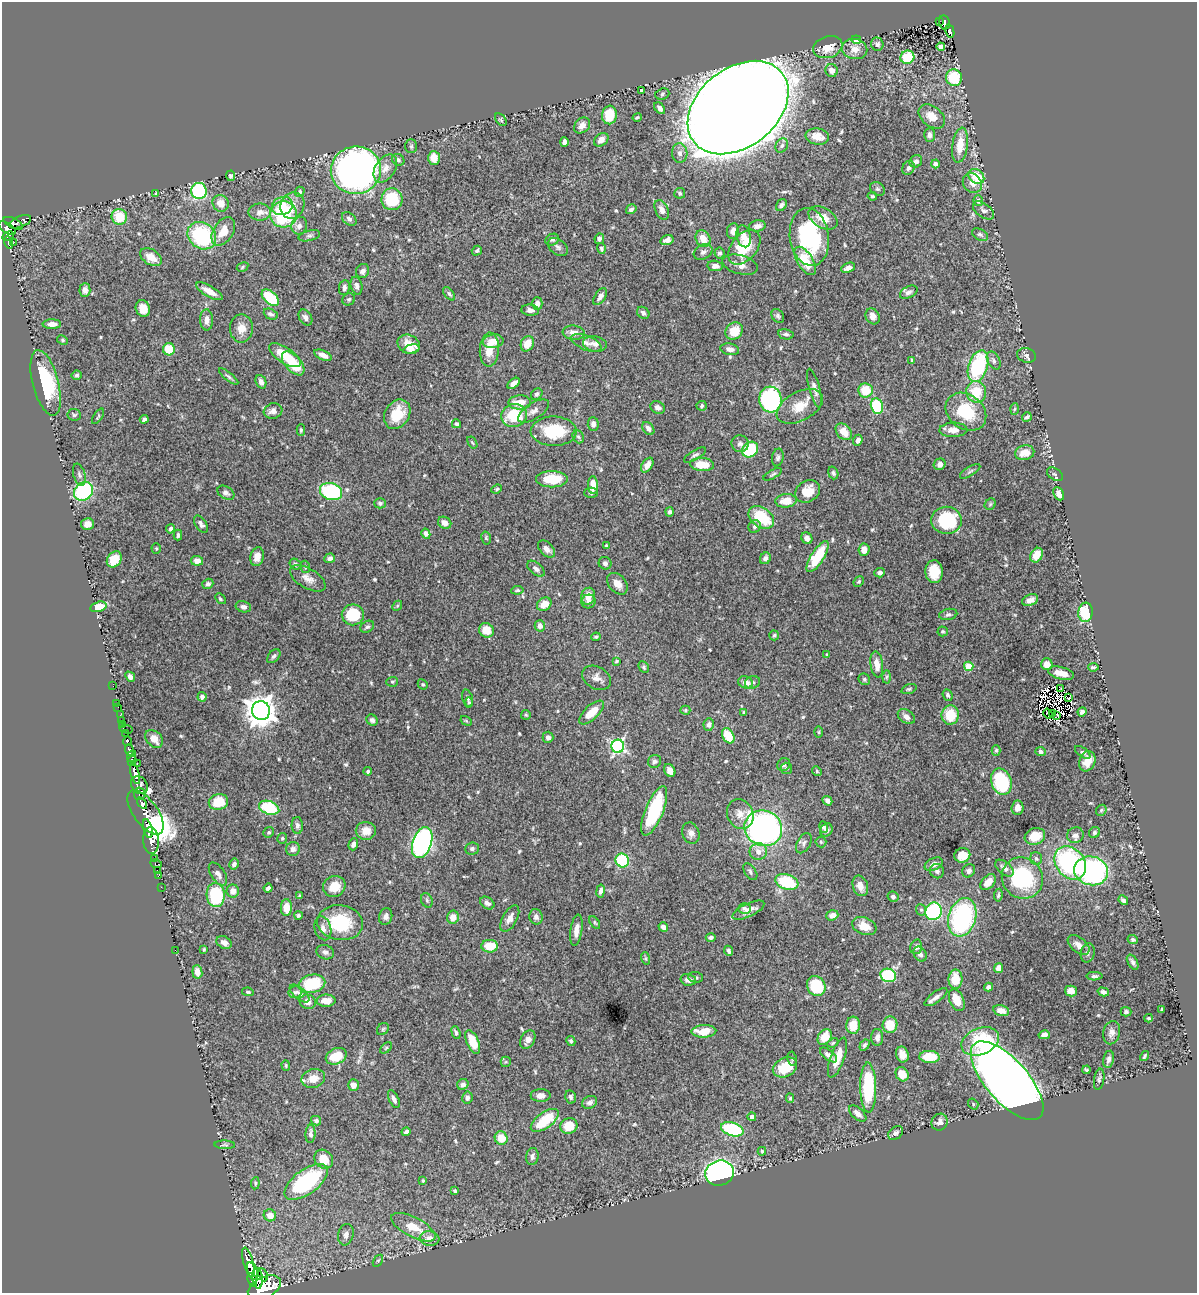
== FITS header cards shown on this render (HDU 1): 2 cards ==
NAXIS1  =                 1195
NAXIS2  =                 1291

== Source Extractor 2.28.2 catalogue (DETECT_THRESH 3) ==
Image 1195 x 1291 px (HDU 1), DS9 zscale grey, 1 PNG px = 1 image px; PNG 1199 x 1295 px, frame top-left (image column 1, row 1291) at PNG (2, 2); each listed source drawn as its Kron ellipse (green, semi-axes under 4 px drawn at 4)
Background 1.39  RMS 0.019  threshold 0.0582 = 3 sigma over >= 5 px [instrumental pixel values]
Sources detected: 572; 5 with non-positive FLUX_AUTO (blend fragments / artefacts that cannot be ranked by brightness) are neither listed nor drawn; of the other 567, the 500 brightest by FLUX_AUTO listed and drawn (67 fainter detections omitted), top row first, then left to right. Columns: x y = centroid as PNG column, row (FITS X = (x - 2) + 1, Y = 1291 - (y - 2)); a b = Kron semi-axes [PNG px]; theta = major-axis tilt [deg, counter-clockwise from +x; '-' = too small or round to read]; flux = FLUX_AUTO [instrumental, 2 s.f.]
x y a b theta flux
939 21 3 2 - 13
944 22 7 5 -78 99
950 31 7 4 -78 91
856 40 4 4 - 34
877 44 6 6 - 3.4
828 47 15 10 18 19
941 47 4 4 - 12
855 49 12 10 -11 12
907 57 7 6 - 55
832 70 6 6 - 7.6
954 78 8 8 - 44
642 91 4 3 - 7.9
662 94 7 5 20 2.3
660 108 7 4 -50 5.6
738 108 56 39 39 7800
609 115 9 7 82 35
932 116 15 10 -38 17
637 117 4 3 - 1.8
501 120 7 4 -49 1.9
582 125 9 7 43 8.9
930 135 7 5 86 5.1
817 137 12 8 -10 16
601 140 8 6 40 7.2
564 142 5 4 - 6
782 145 7 6 - 3.4
960 145 18 7 82 23
411 146 7 5 88 2.3
680 153 9 8 - 6
434 158 7 6 - 17
398 160 6 5 - 3.3
916 161 6 5 - 4.8
935 164 4 4 - 5
385 168 15 10 58 12
908 168 7 6 - 4.6
356 170 25 24 - 870
230 176 5 4 - 2.6
976 177 8 6 -41 39
972 183 10 9 - 10
878 189 8 6 -32 3.2
199 191 8 7 - 150
300 192 5 4 - 2.7
156 193 3 3 - 2.1
680 193 5 5 - 2.5
872 196 5 3 - 1.9
392 199 11 10 - 57
978 201 5 5 - 4.4
221 203 8 8 - 15
292 205 13 12 - 18
781 205 6 5 - 3.6
282 206 11 9 23 18
631 209 5 4 - 3.1
662 210 10 6 -64 8.8
983 210 12 7 -37 4.9
260 212 11 8 0 9.8
283 214 13 13 - 97
119 217 8 7 - 34
823 218 16 10 -30 20
349 219 8 5 -41 4.4
20 222 11 5 22 230
13 223 10 5 -26 430
299 226 9 7 70 6.6
757 226 8 5 7 5.9
7 228 9 5 -31 520
223 231 15 9 58 21
733 231 8 6 80 6.7
980 235 9 5 -29 3
8 236 6 4 27 220
202 236 15 12 -39 130
309 236 11 5 13 3.8
744 236 11 7 -76 8.2
809 237 29 19 -82 140
599 239 5 5 - 3.5
703 239 9 7 -61 14
552 240 7 5 25 2.7
667 240 7 5 16 6
9 242 6 3 -73 110
14 242 2 2 - 2.6
558 247 11 7 -37 4.9
744 247 20 12 49 50
601 249 5 4 - 2.8
477 251 5 4 - 2.3
703 252 10 7 28 4.6
720 253 5 5 - 3
151 257 12 7 -33 16
805 261 16 7 -58 32
740 265 18 9 -15 12
715 266 7 5 -8 6.5
242 267 6 4 29 2.1
848 268 7 4 24 6.6
363 271 7 6 - 5.6
356 286 9 5 -76 5.5
344 287 8 5 82 5.2
85 290 7 5 86 5.6
209 291 15 5 -30 12
909 292 9 5 27 4.8
449 294 8 4 -51 2.8
600 297 9 5 56 6.2
270 298 10 6 -42 65
349 299 6 5 - 2.3
537 304 6 5 - 5.7
143 309 8 7 - 18
530 310 9 5 -6 4.7
643 313 7 5 -41 4
271 314 7 5 -25 3.6
778 316 7 5 -55 2.9
873 316 8 7 - 6.2
305 317 8 6 -59 4.9
207 320 10 6 -87 7.8
52 324 9 4 1 7.9
241 328 14 11 88 15
734 331 9 8 - 26
574 333 11 7 -6 9.7
786 334 7 5 -12 3.2
62 340 6 4 -28 1.9
493 341 10 7 7 17
586 343 16 7 -22 7.1
409 344 11 9 -24 18
527 344 8 6 63 19
595 344 12 7 -9 7.9
169 349 6 6 - 34
411 349 8 4 14 9.2
730 349 9 5 -11 6.8
489 350 17 9 86 22
285 355 18 7 -33 35
323 355 9 4 -23 8.5
1026 355 9 7 -14 4.5
912 360 4 3 - 2.2
994 361 10 6 -63 4.3
293 363 14 8 -48 43
978 366 16 9 72 110
77 375 5 5 - 2.5
229 377 12 4 -38 2.9
261 382 7 5 -68 6.1
46 383 33 13 -75 90
514 383 7 4 35 8.1
814 388 20 5 -74 7.3
865 390 7 7 - 32
976 392 11 10 - 35
537 394 6 5 - 3.5
770 400 13 11 -85 180
520 402 11 7 1 18
702 406 5 5 - 2
800 406 25 14 28 27
877 406 8 6 -77 82
658 407 7 6 - 5.6
1014 409 6 4 87 1.7
273 411 9 7 17 8
534 411 17 8 32 8.6
966 412 22 17 -36 59
397 414 16 12 58 33
74 415 7 6 - 2.3
98 416 9 3 57 1.9
514 416 13 11 15 57
1027 417 5 3 - 2.6
144 419 4 4 - 3.8
456 424 5 4 - 2.8
593 424 7 5 -88 6.5
648 428 7 5 -51 5.4
301 430 5 3 - 1.8
953 430 14 7 1 10
554 431 23 14 -2 61
844 432 9 7 -48 17
578 437 7 5 -66 2.7
858 440 5 4 - 5.6
472 443 6 4 -58 1.7
740 444 8 8 - 5
750 450 8 7 - 69
1025 453 10 7 12 13
695 455 12 4 31 3.8
778 457 9 5 78 3.4
940 464 6 5 - 5.5
647 465 8 5 57 8.2
702 465 12 6 -4 26
970 471 11 4 31 3.1
833 473 6 5 - 2.8
773 474 10 3 29 2.2
1055 474 8 5 -33 3.2
79 475 11 6 -75 4.6
552 479 16 8 1 42
593 485 9 5 -87 18
497 489 5 4 - 1.7
84 491 10 8 38 120
331 491 11 8 -18 150
808 491 13 10 31 25
226 493 9 6 -31 5
591 493 6 5 - 3.2
1059 494 7 5 -66 5.6
786 501 10 6 6 20
380 503 6 5 - 2.7
990 504 6 5 - 2
670 512 4 4 - 3.9
761 517 14 9 -34 59
946 520 15 13 -2 92
445 523 7 5 -32 8.2
87 524 6 5 - 7.6
201 524 10 5 -57 4.5
755 527 6 6 - 4.1
170 529 5 4 - 3.2
426 534 5 4 - 5.4
178 535 5 3 - 2.7
486 538 6 5 - 2
807 538 6 5 - 6.5
606 546 3 3 - 1.7
156 548 5 4 - 1.7
546 549 10 6 -45 7.4
864 550 6 5 - 11
1037 555 8 6 58 18
257 557 9 6 77 9.7
818 557 18 6 58 57
330 558 5 4 - 5.2
765 558 6 5 - 4.6
114 559 9 7 53 27
197 561 6 5 - 7.5
605 563 6 6 - 3.6
295 564 6 5 - 2.3
305 567 6 4 -71 2
536 569 10 6 -40 5.1
934 572 11 8 -87 33
880 573 5 4 - 3.3
308 578 20 10 -31 12
859 582 6 4 46 1.8
208 584 5 5 - 3.9
617 584 12 8 -49 13
517 590 6 4 8 2.1
588 596 8 7 - 14
220 599 6 4 -46 2
1030 600 8 5 21 7.2
589 602 7 7 - 5
544 604 8 6 34 14
397 606 5 4 - 1.7
98 607 8 5 15 25
243 607 8 5 -13 6.1
1086 612 10 7 86 52
948 614 9 5 12 3.4
353 615 11 10 - 59
540 626 6 5 - 7.1
367 627 7 5 33 2.8
486 630 7 7 - 19
943 631 5 5 - 2
774 635 5 5 - 2.4
596 637 5 4 - 2
827 655 4 3 - 2
274 656 8 5 49 3.5
617 661 4 3 - 1.9
877 664 13 6 -82 12
1047 664 6 6 - 12
969 666 4 4 - 41
644 667 6 4 -63 2.7
1093 667 5 3 - 2.3
1061 673 13 6 -14 13
130 677 6 4 -48 4.7
886 677 6 4 88 2.5
597 678 15 11 -30 9.8
864 679 6 5 - 2.4
392 682 6 5 - 2.2
746 682 7 6 - 9.4
752 682 8 6 20 3.3
423 684 5 4 - 1.9
113 686 2 2 - 7.7
1061 688 4 2 - 2.7
909 689 8 5 19 2.4
948 695 6 4 -67 2.8
202 697 4 4 - 4.6
468 698 9 5 -75 2.9
1069 698 4 2 - 1.9
469 702 5 4 - 1.8
117 703 2 2 - 8.8
118 707 2 2 - 4.9
261 710 9 9 - 1700
685 710 5 4 - 1.7
591 712 15 7 43 21
744 712 4 3 - 2.1
1082 712 4 4 - 4.8
1048 713 5 2 - 2.3
121 714 4 2 - 23
1053 714 2 2 - 2.2
526 715 5 5 - 1.7
950 715 10 8 83 35
1057 715 2 2 - 1.9
906 717 9 6 -37 7.2
121 720 2 2 - 7.6
372 720 6 5 - 4.5
466 721 6 4 -30 1.8
123 724 3 3 - 53
709 724 6 5 - 4.7
126 729 6 2 -14 16
819 732 6 4 90 1.7
125 733 3 3 - 170
728 736 8 5 -64 33
548 737 5 5 - 4.4
154 739 10 7 -44 13
127 741 5 4 - 230
618 746 6 6 - 260
129 750 6 4 -71 500
996 750 5 4 - 2.3
1041 752 5 4 - 3.6
1083 752 9 4 -34 3
132 756 6 4 65 71
132 761 5 4 - 590
654 761 7 6 - 4
1087 761 10 8 70 15
137 764 4 2 - 88
784 764 7 6 - 3.9
786 768 6 5 - 2.1
670 770 7 5 -62 7.6
368 771 4 3 - 2.3
817 771 5 4 - 1.7
135 774 11 4 -75 1900
1001 782 13 10 -72 85
139 785 10 7 -56 1100
140 794 6 6 - 400
827 801 5 4 - 4.6
218 802 10 8 13 32
142 803 6 4 -54 520
269 808 10 6 -20 76
1017 808 7 6 - 8
1101 810 6 4 47 1.9
654 811 26 9 68 100
145 812 26 12 -54 760
740 814 15 12 -65 14
297 825 8 5 -88 3.6
823 827 6 4 -80 2.9
148 828 9 4 -76 1000
763 828 19 17 -25 440
826 830 7 6 - 3.8
366 831 10 9 - 16
269 832 5 5 - 2.1
1094 832 6 5 - 2.7
691 833 11 8 -70 6.2
1075 835 8 8 - 5.9
1035 836 10 8 19 23
282 838 5 5 - 2.3
151 841 13 8 -84 1800
821 842 5 5 - 2.1
422 843 16 9 71 320
804 843 11 6 61 4.7
353 844 6 4 71 4.9
293 849 7 6 - 5.8
472 849 7 6 - 3.5
758 852 9 8 - 11
962 855 8 7 - 21
1036 858 6 5 - 3.5
154 859 3 2 - 21
622 860 7 6 - 100
1070 863 18 14 -51 180
156 864 6 3 -11 39
234 864 5 4 - 3.6
934 864 9 6 26 9.1
1004 868 11 6 -40 5.9
157 870 2 2 - 12
937 871 7 6 - 4
969 871 7 6 - 5.1
1091 871 17 14 -15 240
750 872 9 5 -54 3.3
218 874 13 7 -56 6.6
158 876 3 2 - 12
1022 878 21 20 - 110
787 882 12 7 -18 69
988 882 9 6 47 16
334 886 11 10 - 21
860 886 10 7 -71 9.9
161 887 2 2 - 13
268 888 4 4 - 5.7
233 891 6 6 - 12
601 891 6 4 81 5
216 895 12 9 -87 86
998 895 6 4 82 2.6
300 896 4 3 - 2
893 897 5 5 - 3.7
427 900 7 5 -69 3
1123 900 5 3 - 3.2
487 903 8 5 -35 5.3
286 908 8 5 90 19
744 908 6 5 - 3.4
748 910 17 6 25 11
921 910 6 5 - 2.6
934 911 9 8 - 120
298 915 4 4 - 2.6
832 915 6 5 - 8.5
386 916 8 6 76 5
453 917 6 6 - 12
536 917 8 6 -72 5.5
962 917 20 13 73 190
510 918 14 7 61 9.3
595 922 7 4 -54 2
340 923 23 17 -8 77
864 926 12 8 -21 18
663 927 5 4 - 5.8
323 928 12 8 -74 8.5
576 930 16 6 82 11
711 937 5 4 - 3.2
1133 939 5 4 - 2.6
224 943 8 6 -30 6.3
1079 945 12 7 -39 10
490 946 8 6 0 28
916 947 7 5 73 3.8
204 949 3 3 - 1.8
175 950 2 2 - 71
729 951 5 3 - 2.8
325 952 9 7 -18 5.1
1088 953 10 7 77 4.2
920 954 8 6 -61 5.4
645 958 6 4 -71 1.7
1133 962 8 5 -61 4
998 968 5 4 - 10
197 972 6 5 - 12
888 975 8 6 -19 95
1094 976 8 4 1 2.9
696 977 7 5 -3 2.5
955 979 9 7 87 27
688 980 8 5 -12 8
312 984 13 9 13 65
816 986 10 9 - 52
989 987 4 4 - 5.1
1071 991 6 5 - 9.2
248 992 6 4 -9 2.1
295 992 6 6 - 2.6
1103 992 6 4 -15 5.2
299 994 12 6 -41 5.6
936 997 13 5 35 6.6
957 1000 11 7 -66 23
326 1001 9 6 1 14
308 1002 8 7 - 8.5
1162 1009 3 3 - 2.4
1001 1011 8 5 -14 12
1126 1012 5 4 - 2.5
1149 1018 4 3 - 1.8
853 1025 8 7 - 21
890 1025 8 7 - 28
383 1029 7 5 46 2.4
704 1031 12 6 2 26
456 1032 6 4 -69 2.7
1112 1033 12 8 76 7.2
1044 1035 6 4 13 7
825 1037 8 6 54 22
877 1037 8 6 89 6
528 1040 10 7 61 7
571 1041 5 4 - 2.5
980 1041 19 13 22 55
473 1042 13 6 -67 31
833 1043 6 4 24 1.7
865 1045 6 4 58 2.7
386 1048 7 4 45 2
902 1054 8 6 -71 10
828 1055 10 5 -37 5.8
336 1056 11 7 25 29
1144 1056 5 3 - 2
929 1057 10 6 -2 36
837 1058 21 7 71 22
792 1059 7 4 -81 2.3
1109 1059 8 5 79 5.1
506 1062 5 5 - 1.7
286 1066 5 4 - 1.7
785 1067 13 9 26 32
1087 1070 4 3 - 1.9
902 1074 7 6 - 22
313 1078 12 9 15 17
1099 1079 11 5 81 3.4
1007 1081 49 21 -48 2100
463 1084 6 5 - 4.9
353 1085 6 5 - 9.4
868 1088 25 8 -89 94
541 1095 10 6 0 8.7
571 1097 6 5 - 3.8
467 1098 6 5 - 4.7
790 1098 4 4 - 1.8
394 1099 10 5 -65 5
590 1102 8 6 30 5.2
973 1104 6 4 -53 2
858 1113 10 5 -41 6.8
752 1117 4 4 - 5.3
545 1120 16 8 36 56
316 1121 5 4 - 3.8
940 1122 9 7 53 8.1
569 1126 8 7 - 27
732 1129 11 6 -17 100
406 1132 4 3 - 3.6
896 1133 8 6 37 3.6
310 1134 9 5 87 5.3
501 1138 7 6 - 23
225 1145 10 4 -2 2.7
762 1151 4 4 - 2.1
532 1156 8 6 81 4.3
324 1159 10 8 -45 25
719 1173 15 12 15 400
423 1181 3 3 - 1.8
306 1182 25 12 36 140
255 1183 6 4 83 1.8
455 1191 4 3 - 2.8
270 1215 6 6 - 14
413 1227 24 9 -27 28
346 1235 11 7 76 6.3
429 1238 10 7 -6 10
378 1261 6 4 56 1.9
248 1262 15 5 -75 1500
252 1271 9 4 -71 1000
263 1275 7 4 -64 560
258 1278 10 5 -83 950
252 1280 7 4 -69 630
264 1287 17 10 26 1100
At the frame edge (FLAGS 8, measured only in part): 1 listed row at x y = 264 1287
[67 fainter detections neither listed nor drawn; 5 non-positive-flux detections neither listed nor drawn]